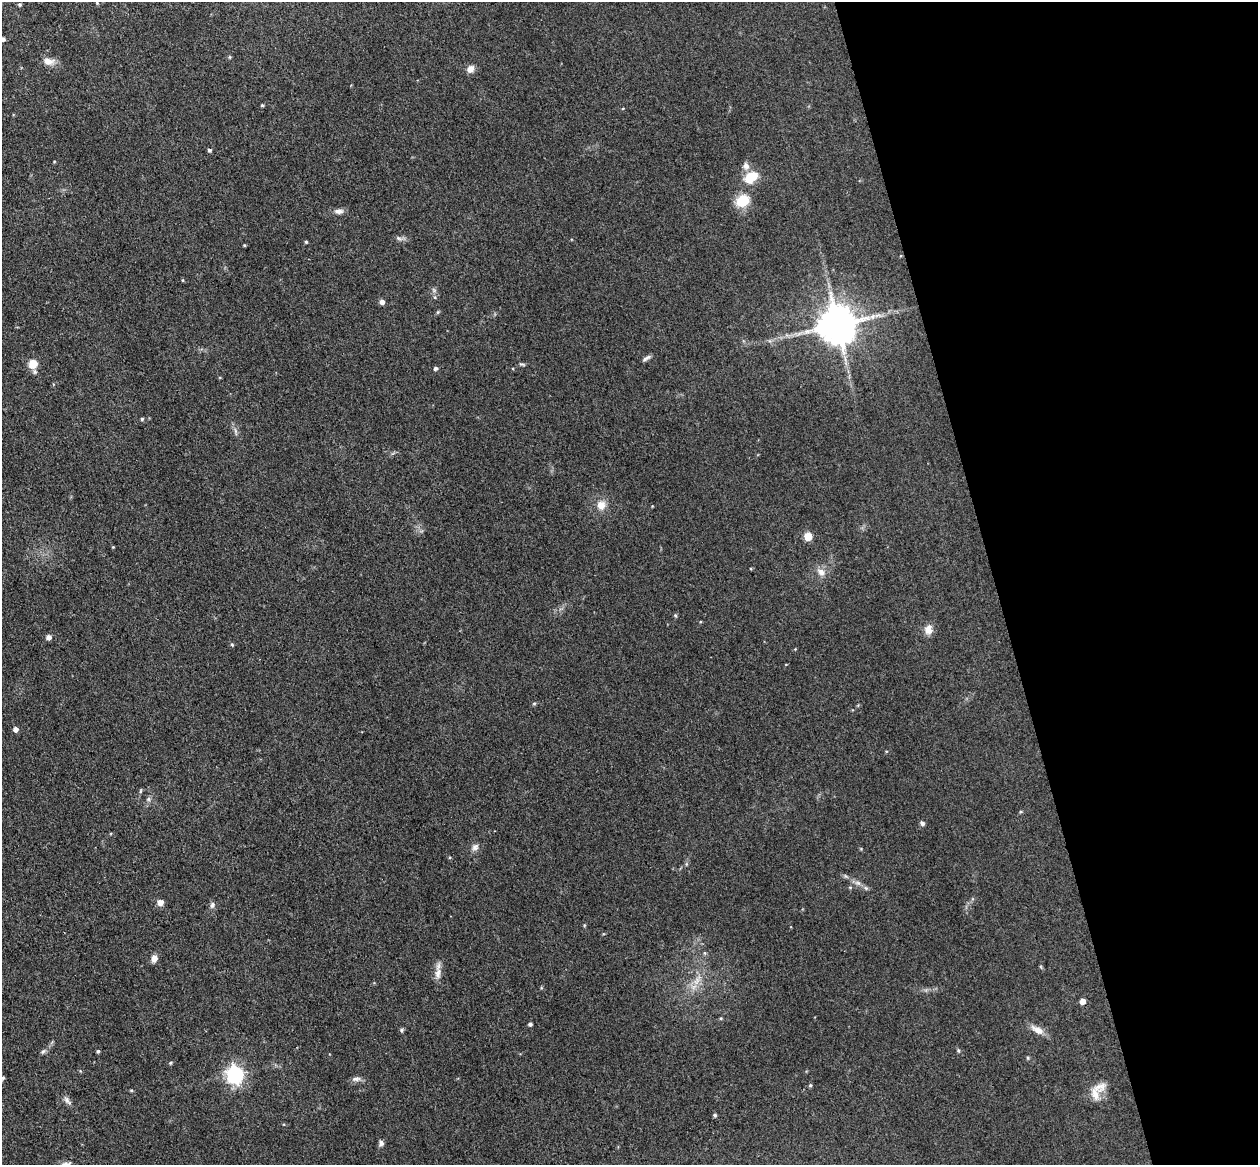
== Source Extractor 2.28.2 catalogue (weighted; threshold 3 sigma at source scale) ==
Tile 12 of 4 x 4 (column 4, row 3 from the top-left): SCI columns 3824-5079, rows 1318-2480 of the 5135 x 5078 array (HDU 1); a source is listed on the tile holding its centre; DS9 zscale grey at full resolution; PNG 1260 x 1167 px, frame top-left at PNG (2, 2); no overlay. Shown black and unused: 21% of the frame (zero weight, under 3 of 4 exposures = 5% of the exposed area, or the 3 px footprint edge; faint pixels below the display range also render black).
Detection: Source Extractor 2.28.2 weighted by HDU 2 'WHT'; one run over the whole footprint, this tile lists its part. Background 0.0741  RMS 0.0078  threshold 0.0353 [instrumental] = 3 sigma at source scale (4.5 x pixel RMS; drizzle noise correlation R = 1.50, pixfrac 1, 0.05/0.05 arcsec/px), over >= 5 px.
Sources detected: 62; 1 inside a brighter listed object's ellipse — not listed separately; the other 61 listed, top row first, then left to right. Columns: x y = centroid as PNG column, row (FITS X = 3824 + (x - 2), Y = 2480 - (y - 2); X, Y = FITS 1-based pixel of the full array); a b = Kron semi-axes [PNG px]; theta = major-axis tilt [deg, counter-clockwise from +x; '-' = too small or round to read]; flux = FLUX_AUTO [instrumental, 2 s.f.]
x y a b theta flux
97 2 6 3 -71 1
20 5 4 4 - 1.1
2 39 5 4 - 2.6
48 61 15 9 -6 6.3
470 69 9 8 - 4.5
262 105 4 4 - 0.88
209 150 4 4 - 1.7
54 162 4 3 - 0.6
746 166 10 8 -62 3.8
751 178 18 12 42 15
742 201 14 12 36 18
339 211 12 6 0 3.4
398 238 8 5 -27 2.1
306 242 4 4 - 0.94
244 245 4 3 - 0.69
183 280 5 3 - 0.68
382 302 5 5 - 3.3
837 324 10 10 - 2400
646 358 13 4 29 2.3
33 364 6 6 - 19
522 364 10 2 -14 0.99
435 368 4 4 - 2
142 419 4 4 - 1.1
601 505 11 10 - 7.5
808 536 6 5 - 15
113 547 4 3 - 0.57
821 572 12 9 -36 5
675 615 5 4 - 1
928 630 12 10 85 5.9
48 637 5 5 - 3.4
232 645 5 4 - 0.92
534 703 6 4 1 0.92
16 729 5 5 - 3.7
148 799 6 5 - 1.6
922 823 6 5 - 2
475 847 10 8 46 3.2
858 883 8 5 -11 2.4
866 888 6 5 - 1.4
160 902 5 5 - 6.1
212 905 8 6 77 2
705 953 6 4 -89 0.98
154 958 9 6 83 4.3
438 973 15 7 75 5.2
697 981 12 5 27 4.2
1082 1001 4 4 - 6.1
721 1018 5 3 - 0.75
530 1024 4 4 - 1.6
401 1030 6 4 89 1.1
1037 1030 19 8 -30 6.7
43 1051 7 5 41 1.5
98 1051 4 4 - 1.1
1028 1058 5 3 - 0.78
171 1063 5 4 - 1
235 1074 7 7 - 240
2 1078 7 5 21 1.4
356 1079 13 6 6 2.9
810 1085 5 4 - 1.1
1095 1094 17 11 -85 8.5
67 1101 12 5 -53 2.8
715 1115 4 4 - 1.3
381 1143 7 6 - 2.3
Isophote crosses this tile's border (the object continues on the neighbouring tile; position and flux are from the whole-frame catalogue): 3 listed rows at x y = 97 2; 2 39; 2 1078